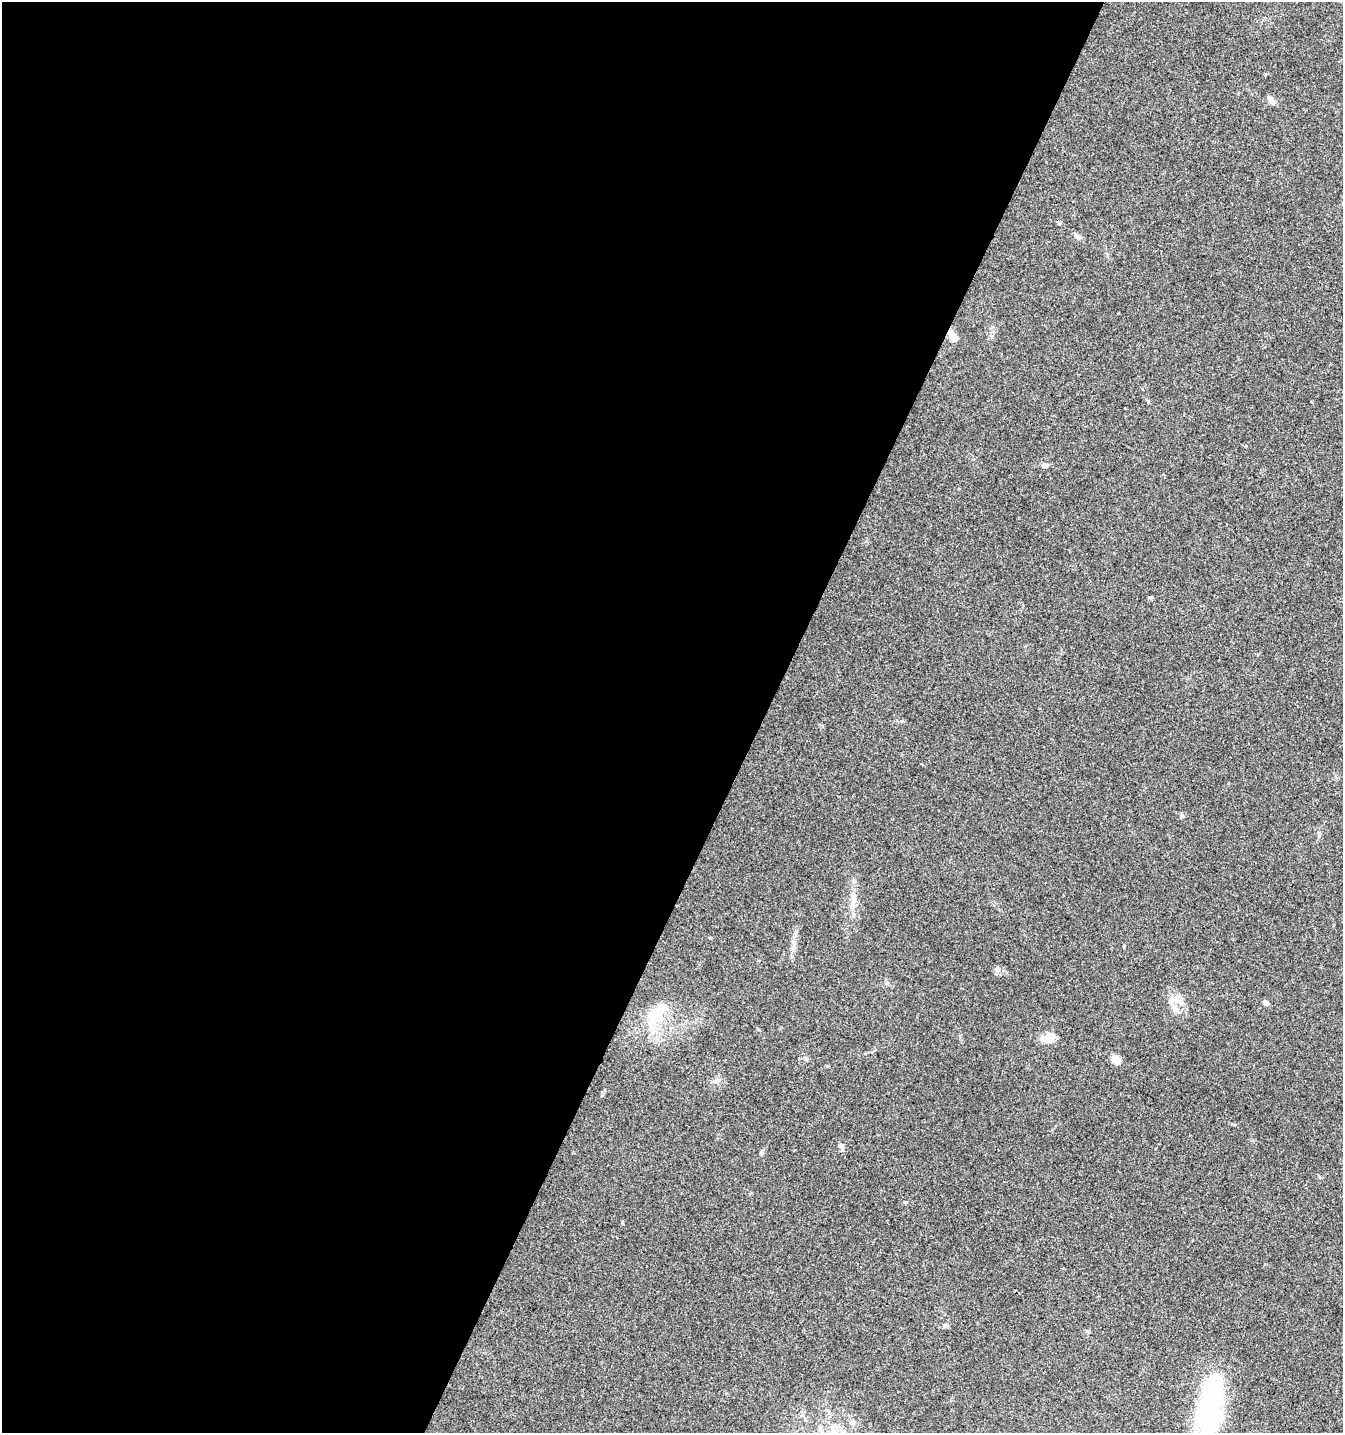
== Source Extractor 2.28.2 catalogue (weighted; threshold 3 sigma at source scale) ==
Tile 5 of 4 x 4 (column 1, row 2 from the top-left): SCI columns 202-1542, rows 2868-4298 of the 5831 x 5728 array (HDU 1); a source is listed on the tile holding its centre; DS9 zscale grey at full resolution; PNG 1345 x 1435 px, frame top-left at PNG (2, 2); no overlay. Shown black and unused: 57% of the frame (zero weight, under 3 of 4 exposures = <1% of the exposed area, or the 3 px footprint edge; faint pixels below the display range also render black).
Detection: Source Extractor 2.28.2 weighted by HDU 2 'WHT'; one run over the whole footprint, this tile lists its part. Background 0.0442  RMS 0.0035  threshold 0.0156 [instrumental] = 3 sigma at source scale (4.5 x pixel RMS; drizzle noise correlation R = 1.50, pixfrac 1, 0.0396/0.0396 arcsec/px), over >= 5 px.
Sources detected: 22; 1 inside a brighter object's white glare — not listed; the other 21 listed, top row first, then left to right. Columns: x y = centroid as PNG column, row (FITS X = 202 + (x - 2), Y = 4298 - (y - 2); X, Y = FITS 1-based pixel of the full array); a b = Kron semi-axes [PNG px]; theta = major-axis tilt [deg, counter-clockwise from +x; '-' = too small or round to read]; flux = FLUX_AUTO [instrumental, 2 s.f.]
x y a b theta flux
1271 100 15 5 -52 1.2
1078 237 9 6 -30 1.4
953 336 12 6 -67 3.6
1045 465 10 6 5 1.1
1150 597 6 3 17 0.38
1181 816 6 4 88 0.52
853 899 27 7 89 3.7
997 969 6 6 - 0.82
1266 1003 5 4 - 2
1175 1010 12 7 -38 1.9
654 1016 24 15 10 8.3
1048 1038 15 9 6 4.7
1116 1060 10 8 -42 2.9
842 1148 13 5 -75 1.1
761 1153 5 5 - 0.55
905 1202 4 4 - 0.35
944 1326 6 6 - 0.72
1087 1331 6 4 -89 0.45
1210 1408 60 23 84 50
820 1430 8 6 -70 1
844 1432 10 5 -54 1.1
Overlapping masked pixels (flux is a lower limit): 1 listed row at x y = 953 336
Isophote crosses this tile's border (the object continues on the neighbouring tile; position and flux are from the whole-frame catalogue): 2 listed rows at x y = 1210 1408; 844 1432
Unlisted compact peaks at least as high as the median listed source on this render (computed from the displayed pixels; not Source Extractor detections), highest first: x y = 901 721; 622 1222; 602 1095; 805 1058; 887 983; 758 1029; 1265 74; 718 1080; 1319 836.